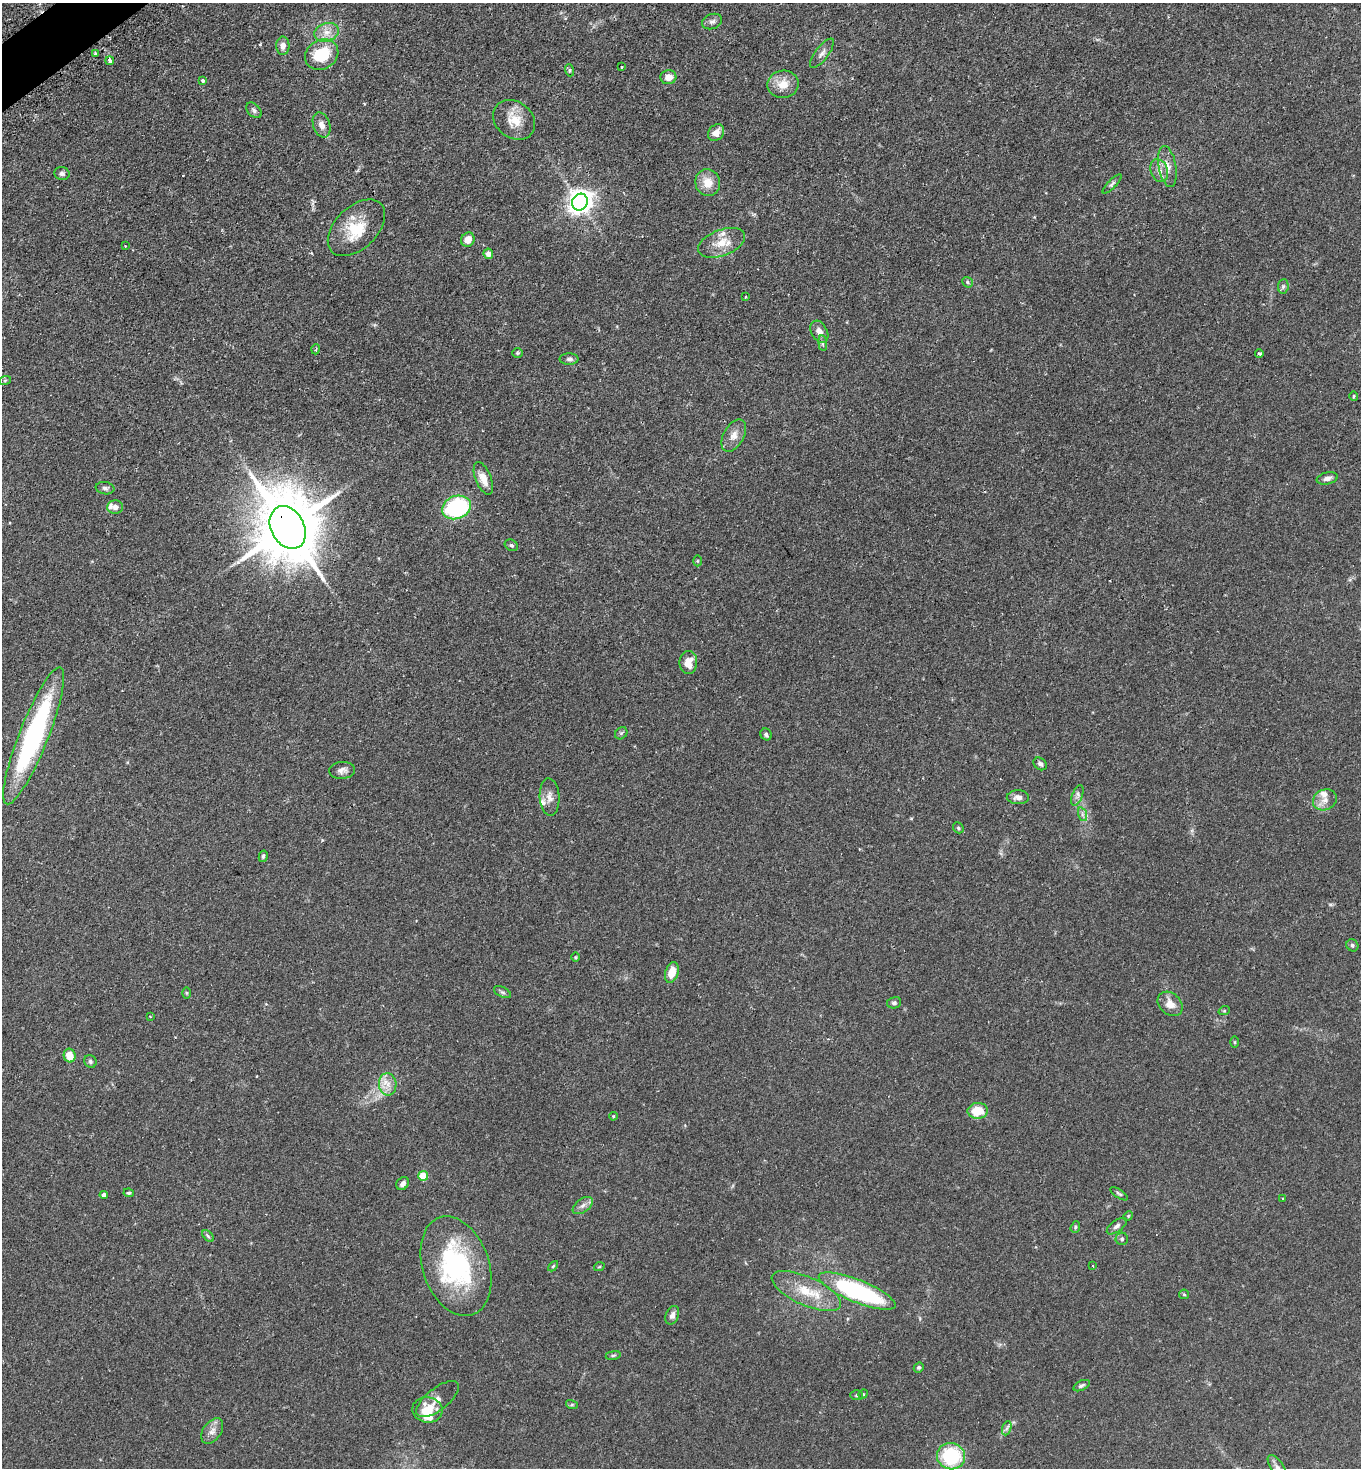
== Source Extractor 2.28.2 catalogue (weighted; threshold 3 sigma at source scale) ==
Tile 11 of 4 x 4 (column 3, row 3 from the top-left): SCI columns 2906-4264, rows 1513-2978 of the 5949 x 5957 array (HDU 1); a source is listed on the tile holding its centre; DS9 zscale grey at full resolution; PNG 1363 x 1470 px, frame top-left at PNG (2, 3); each listed source drawn as its Kron ellipse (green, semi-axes under 4 px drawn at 4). Shown black and unused: <1% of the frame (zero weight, under 2 of 3 exposures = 4% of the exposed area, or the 3 px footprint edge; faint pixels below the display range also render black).
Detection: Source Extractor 2.28.2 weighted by HDU 2 'WHT'; one run over the whole footprint, this tile lists its part. Background 0.131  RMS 0.0059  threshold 0.0263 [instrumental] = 3 sigma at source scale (4.5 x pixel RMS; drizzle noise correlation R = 1.50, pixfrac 1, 0.05/0.05 arcsec/px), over >= 5 px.
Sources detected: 115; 1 inside a brighter object's white glare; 1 cosmic-ray / hot-pixel residue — neither listed nor drawn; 6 inside a brighter listed object's ellipse — not listed separately; the other 107 listed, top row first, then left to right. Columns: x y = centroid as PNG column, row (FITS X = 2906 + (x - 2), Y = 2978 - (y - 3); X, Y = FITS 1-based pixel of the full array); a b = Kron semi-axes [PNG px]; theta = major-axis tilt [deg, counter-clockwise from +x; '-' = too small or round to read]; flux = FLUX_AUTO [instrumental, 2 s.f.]
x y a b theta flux
712 22 10 7 21 2
327 32 12 9 17 4.8
283 46 9 6 88 3
95 53 3 3 - 0.67
822 53 18 6 53 2.7
322 55 17 14 30 22
110 61 4 3 - 13
622 67 3 2 - 0.42
569 70 6 4 -72 0.7
668 77 8 7 - 4.7
203 81 3 3 - 1.8
783 84 15 13 11 8
254 110 9 6 -46 1.5
514 120 22 18 -37 11
322 125 13 8 -71 3.7
716 133 9 7 48 3.9
1167 167 21 8 -80 5.2
1159 171 12 8 -68 3.6
62 174 8 6 -11 1.4
708 183 13 12 - 7.9
1112 184 13 4 46 1.2
580 202 8 7 - 450
356 228 34 21 44 18
468 240 7 6 - 4.9
722 243 25 13 21 9.2
125 246 3 3 - 0.61
488 254 5 5 - 2.7
967 282 6 5 - 0.8
1283 286 7 5 84 1.1
745 297 2 2 - 0.57
819 332 12 8 -61 4.1
823 343 8 4 -82 1.1
316 349 5 3 - 0.59
517 353 5 4 - 0.71
1259 353 4 3 - 1.5
569 359 9 5 0 1.4
5 380 6 4 19 0.88
1354 396 5 3 - 0.53
734 435 17 10 61 4.9
483 478 17 7 -68 5.8
1327 478 11 6 12 2.1
105 488 9 6 -9 1.5
115 507 8 6 1 2.9
457 507 15 11 20 52
288 527 22 16 -62 4800
511 545 7 5 -29 1
697 561 5 3 - 0.5
688 663 11 9 90 6.3
621 733 7 5 45 1
766 734 6 5 - 1.1
34 736 73 14 68 96
1040 764 7 5 -40 1.5
342 770 13 8 5 2.7
1077 795 11 5 70 1.9
549 797 19 10 -86 4.2
1018 797 11 7 -1 2.7
1325 800 12 10 26 4.3
1082 814 7 4 -72 1.4
958 828 6 5 - 0.82
263 856 6 4 78 1.1
1352 945 6 5 - 1.2
576 957 5 3 - 0.51
672 972 11 6 73 7.4
502 992 9 5 -26 1.2
187 993 6 4 -89 0.59
894 1003 7 5 11 1.2
1170 1004 14 10 -42 5.4
1224 1011 6 3 19 0.61
150 1017 3 2 - 0.52
1235 1042 6 4 -89 0.55
70 1056 7 6 - 8.4
90 1061 7 6 - 1.1
388 1084 11 9 -85 4.6
978 1111 10 8 5 11
613 1116 4 3 - 0.71
423 1176 5 5 - 15
403 1184 7 5 48 2.4
129 1193 5 4 - 0.83
1119 1194 10 4 -33 1
104 1195 4 4 - 2.6
1282 1199 4 2 - 0.43
583 1206 11 6 37 2.4
1128 1216 5 4 - 0.59
1117 1226 12 5 37 1.8
1075 1227 6 4 70 0.79
208 1236 7 4 -46 1
1122 1239 6 6 - 1.1
456 1266 51 33 -71 73
553 1266 6 3 45 0.67
1092 1266 3 3 - 0.56
599 1267 5 3 - 0.48
806 1291 37 14 -24 17
857 1291 41 11 -22 88
1184 1294 5 4 - 0.65
672 1315 9 6 67 2.5
613 1355 8 3 9 0.81
919 1367 5 4 - 1.1
1082 1386 9 4 26 1.2
863 1394 5 4 - 0.57
857 1395 6 5 - 0.78
438 1399 25 11 38 4.8
572 1405 6 4 -17 0.68
427 1410 15 12 -8 11
1007 1428 7 4 71 1.3
212 1431 14 9 54 3.7
951 1456 14 13 - 38
1278 1468 15 6 -56 2.6
Overlapping masked pixels (flux is a lower limit): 1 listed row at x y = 288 527
Isophote crosses this tile's border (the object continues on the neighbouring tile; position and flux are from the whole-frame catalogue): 1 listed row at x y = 1278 1468